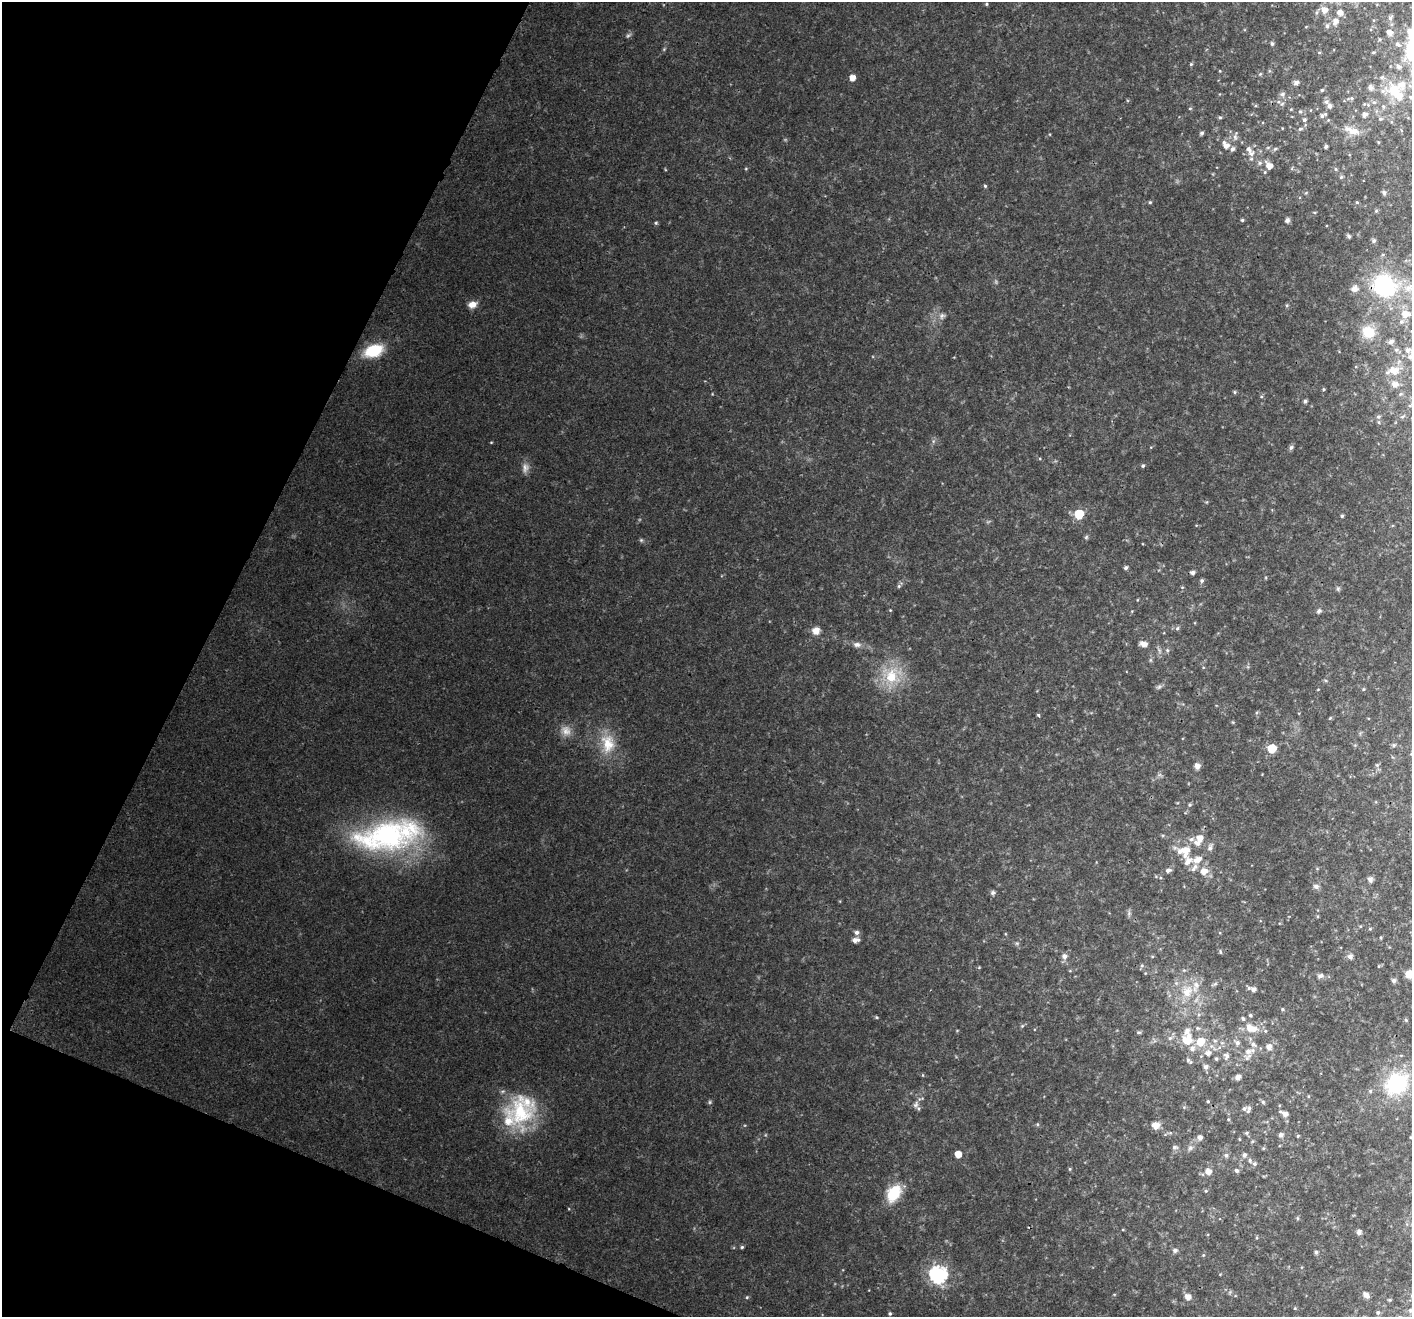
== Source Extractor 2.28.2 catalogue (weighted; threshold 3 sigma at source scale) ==
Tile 9 of 4 x 4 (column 1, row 3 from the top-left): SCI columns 52-1461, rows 1666-2980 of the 5733 x 5895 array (HDU 1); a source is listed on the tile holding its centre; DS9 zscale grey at full resolution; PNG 1414 x 1319 px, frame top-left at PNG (2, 2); no overlay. Shown black and unused: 20% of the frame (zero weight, under 3 of 4 exposures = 5% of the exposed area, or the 3 px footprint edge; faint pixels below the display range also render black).
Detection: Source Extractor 2.28.2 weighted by HDU 2 'WHT'; one run over the whole footprint, this tile lists its part. Background 0.033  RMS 0.0036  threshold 0.0163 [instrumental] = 3 sigma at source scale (4.5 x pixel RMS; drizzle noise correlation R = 1.50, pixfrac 1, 0.0396/0.0396 arcsec/px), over >= 5 px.
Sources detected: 251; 7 too faint to see at this stretch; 1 inside a brighter object's white glare — not listed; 24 inside a brighter listed object's ellipse — not listed separately; the other 219 listed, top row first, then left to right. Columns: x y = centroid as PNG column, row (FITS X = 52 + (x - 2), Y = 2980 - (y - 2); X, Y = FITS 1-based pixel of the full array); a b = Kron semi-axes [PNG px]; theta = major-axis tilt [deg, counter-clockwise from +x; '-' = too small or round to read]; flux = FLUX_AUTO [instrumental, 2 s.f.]
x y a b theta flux
986 4 5 4 - 0.46
1324 10 9 8 - 3.4
1340 13 7 6 - 2.5
1390 18 8 6 65 1.1
1335 21 8 7 - 2.5
1327 26 6 6 - 1.2
1410 32 11 8 -76 4.6
1389 33 9 6 -38 2.3
1379 39 5 4 - 0.51
1272 44 5 4 - 0.75
1398 44 10 6 -26 1.4
664 49 5 4 - 0.45
1319 52 5 4 - 0.43
1191 64 4 4 - 0.5
1399 67 7 6 - 1.4
1260 74 6 4 45 0.49
852 78 5 5 - 3.2
1296 83 6 5 - 1.5
1371 88 8 7 - 1.4
1322 90 4 4 - 0.54
1393 90 23 18 -44 12
1282 94 8 7 - 1.3
1351 98 10 4 7 0.84
1374 102 6 5 - 0.83
1282 104 7 6 - 0.96
1364 104 5 4 - 0.44
1330 106 9 7 -78 1.3
1383 107 7 4 -70 0.72
1190 108 5 4 - 0.43
1291 109 4 3 - 0.33
1311 110 5 3 - 0.27
1300 112 6 5 - 0.62
1323 115 11 6 30 1.3
1364 115 6 5 - 1.7
1220 117 5 4 - 0.56
1380 119 6 6 - 0.8
1304 120 5 5 - 0.9
1300 129 8 5 19 0.78
1352 131 23 10 -21 5
1202 133 5 4 - 0.71
1235 136 15 5 78 1.5
1378 142 5 3 - 0.3
1226 145 10 7 -57 2.8
1326 146 4 4 - 0.72
1275 149 6 5 - 0.68
1249 150 12 8 -45 2.3
1260 163 7 6 - 0.93
1269 166 8 6 -49 3.3
746 169 5 3 - 0.36
1336 169 5 5 - 0.5
1265 172 5 4 - 0.45
1341 177 5 5 - 0.62
985 186 4 4 - 0.52
1384 192 5 5 - 1
1306 193 5 3 - 0.36
1150 202 4 4 - 0.47
1357 202 4 4 - 0.41
1376 211 5 5 - 0.47
1314 212 5 3 - 0.34
1242 220 4 4 - 0.58
1287 220 7 6 - 1
656 223 5 4 - 0.53
1349 236 5 4 - 0.84
1374 240 5 5 - 0.75
1384 286 29 25 -30 33
1354 288 8 8 - 1.9
472 304 10 8 17 3.2
1287 305 5 4 - 0.49
1405 314 10 8 0 3.6
942 316 9 8 - 1.6
1401 322 6 6 - 0.86
1368 332 12 11 - 8.8
1391 342 7 5 28 1.1
373 351 17 10 21 18
1410 357 10 8 -21 1.7
1394 370 16 11 -5 4.3
1395 384 8 7 - 2.1
1323 389 5 3 - 0.41
1235 392 5 4 - 0.5
1261 396 5 3 - 0.43
1305 401 5 4 - 0.9
1378 417 6 5 - 0.72
1379 422 5 3 - 0.42
933 441 6 4 -73 0.66
491 442 4 3 - 0.3
1291 447 7 5 31 0.93
1143 466 4 4 - 0.7
1079 514 6 6 - 18
1342 516 4 4 - 0.65
1086 537 6 5 - 0.63
641 540 5 5 - 0.59
1126 568 5 4 - 1
1192 573 5 5 - 1.2
1202 580 5 5 - 0.79
899 586 10 4 49 0.87
1182 587 5 4 - 0.42
1338 588 7 5 -71 0.69
1137 600 4 3 - 0.28
890 610 4 4 - 0.32
1319 611 7 6 - 0.89
1177 628 6 5 - 0.73
816 631 9 8 - 3.2
857 644 11 7 -1 1.8
1143 644 8 5 -7 2.5
1167 650 6 5 - 0.71
1150 660 6 4 -90 0.58
892 676 28 26 6 16
1159 687 9 6 31 0.87
1318 689 4 3 - 0.24
1363 689 5 3 - 0.37
1038 715 5 4 - 0.48
1330 718 5 4 - 0.4
566 731 15 14 - 4
608 744 29 20 -87 12
1394 745 6 5 - 0.64
1272 748 6 5 - 15
1377 765 6 6 - 0.67
1197 766 7 6 - 2.1
1190 805 5 5 - 0.57
388 835 85 35 10 85
1199 838 8 7 - 3.7
1191 839 10 7 -33 1.6
1210 847 12 6 71 1.6
1186 850 10 8 71 4.6
1188 861 13 11 -83 4.3
1168 870 8 6 17 1.5
1204 871 8 8 - 3.5
1370 879 7 7 - 1.3
1316 886 8 6 -12 1.3
993 893 7 6 - 0.89
1129 913 9 5 -83 0.95
1360 926 4 4 - 0.39
1370 929 5 4 - 0.43
856 932 6 6 - 1.3
1381 937 4 3 - 0.37
855 940 7 5 6 2
1017 943 6 4 43 0.61
1220 952 6 4 -72 0.52
1064 956 7 7 - 1.7
1152 956 5 3 - 0.36
1350 956 7 6 - 1.5
1142 965 6 5 - 0.69
1379 966 5 3 - 0.33
979 967 5 3 - 0.33
1145 973 5 3 - 0.31
1409 974 10 9 - 4
1320 976 7 5 11 1.5
1394 981 5 5 - 1.3
1215 984 7 4 19 0.66
1253 989 7 6 - 1.7
1187 991 21 17 76 11
1282 1009 5 4 - 0.51
1199 1014 6 4 19 0.6
1250 1015 5 4 - 0.61
876 1017 5 4 - 0.43
1243 1019 6 5 - 0.7
1406 1020 5 5 - 0.51
1022 1026 6 4 44 0.51
1198 1028 7 5 -19 0.74
1253 1029 13 9 13 4.1
1265 1031 6 5 - 0.67
1139 1032 6 5 - 0.57
1170 1038 7 6 - 1.1
1187 1039 14 13 - 7.3
1201 1041 9 8 - 6.2
1222 1043 6 4 -18 0.68
1237 1043 7 7 - 1.5
1269 1047 7 6 - 2.2
1248 1051 10 9 - 3.1
1208 1053 7 7 - 2.3
1226 1056 10 8 87 1.7
1216 1059 5 4 - 0.61
1189 1061 9 4 -42 0.92
1206 1067 6 6 - 1.4
923 1075 5 3 - 0.3
1238 1077 6 5 - 1.7
1397 1084 32 25 38 30
1308 1096 5 3 - 0.32
1208 1101 4 4 - 0.43
1263 1102 6 5 - 0.73
916 1104 11 8 79 1.8
1249 1108 6 5 - 0.85
520 1112 43 38 -78 32
1285 1114 7 6 - 2.1
1037 1124 6 3 -71 0.42
1156 1125 9 8 - 3.4
1247 1133 6 5 - 0.65
1281 1135 5 5 - 1.6
1298 1136 4 4 - 0.41
1200 1137 5 5 - 1.8
1410 1137 4 3 - 0.31
1239 1139 5 3 - 0.34
1175 1147 7 6 - 1
1190 1148 9 7 54 1.4
1263 1148 5 5 - 0.45
958 1154 5 5 - 4.9
1226 1155 6 6 - 1
1244 1155 7 6 - 1.2
1250 1160 8 5 -79 1
1070 1169 5 4 - 0.41
1236 1170 6 5 - 0.97
1208 1172 7 6 - 2.7
1206 1191 5 4 - 0.48
894 1193 17 12 58 14
1297 1218 6 4 -89 0.43
1359 1232 7 6 - 1.1
742 1247 5 4 - 0.58
1175 1250 6 5 - 1.2
1316 1252 5 5 - 0.9
1203 1255 5 4 - 0.41
938 1274 7 7 - 120
1366 1295 7 5 -45 2.1
747 1297 5 4 - 0.43
1188 1297 6 6 - 2.8
1389 1300 5 4 - 0.39
1295 1308 5 4 - 0.37
1410 1310 8 7 - 1.2
1378 1312 5 5 - 0.65
890 1313 4 4 - 0.56
Overlapping masked pixels (flux is a lower limit): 1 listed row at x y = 1384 286
Isophote crosses this tile's border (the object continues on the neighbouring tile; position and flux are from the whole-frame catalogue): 4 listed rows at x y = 1410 32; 1410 357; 1409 974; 1410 1310
Unlisted compact peaks at least as high as the median listed source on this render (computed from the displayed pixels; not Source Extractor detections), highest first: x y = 569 1209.